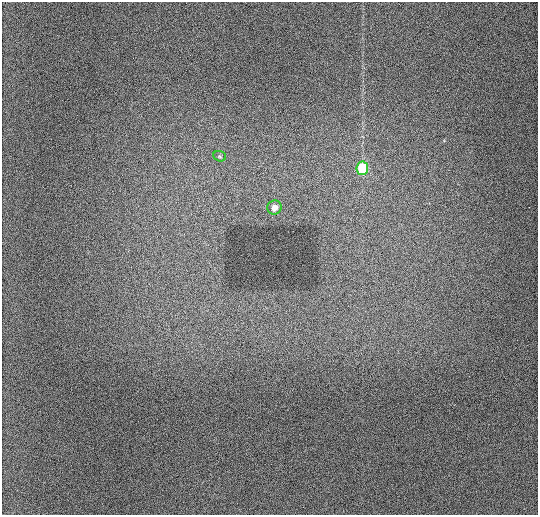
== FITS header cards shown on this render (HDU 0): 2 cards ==
NAXIS1  =                  536 / length of data axis 1
NAXIS2  =                  513 / length of data axis 2

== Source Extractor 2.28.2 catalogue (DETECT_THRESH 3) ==
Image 536 x 513 px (HDU 0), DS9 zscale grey, 1 PNG px = 1 image px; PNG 540 x 517 px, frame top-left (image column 1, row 513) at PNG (2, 2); each listed source drawn as its Kron ellipse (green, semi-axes under 4 px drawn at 4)
Background 947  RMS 11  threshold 34.4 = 3 sigma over >= 5 px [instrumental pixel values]
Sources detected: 3; all 3 listed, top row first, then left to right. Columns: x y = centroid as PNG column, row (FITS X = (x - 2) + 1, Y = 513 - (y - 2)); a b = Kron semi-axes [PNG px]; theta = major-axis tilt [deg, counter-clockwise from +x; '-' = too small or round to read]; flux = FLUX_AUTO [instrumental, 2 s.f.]
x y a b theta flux
220 156 6 5 - 1200
362 168 7 6 - 32000
274 208 7 7 - 5000